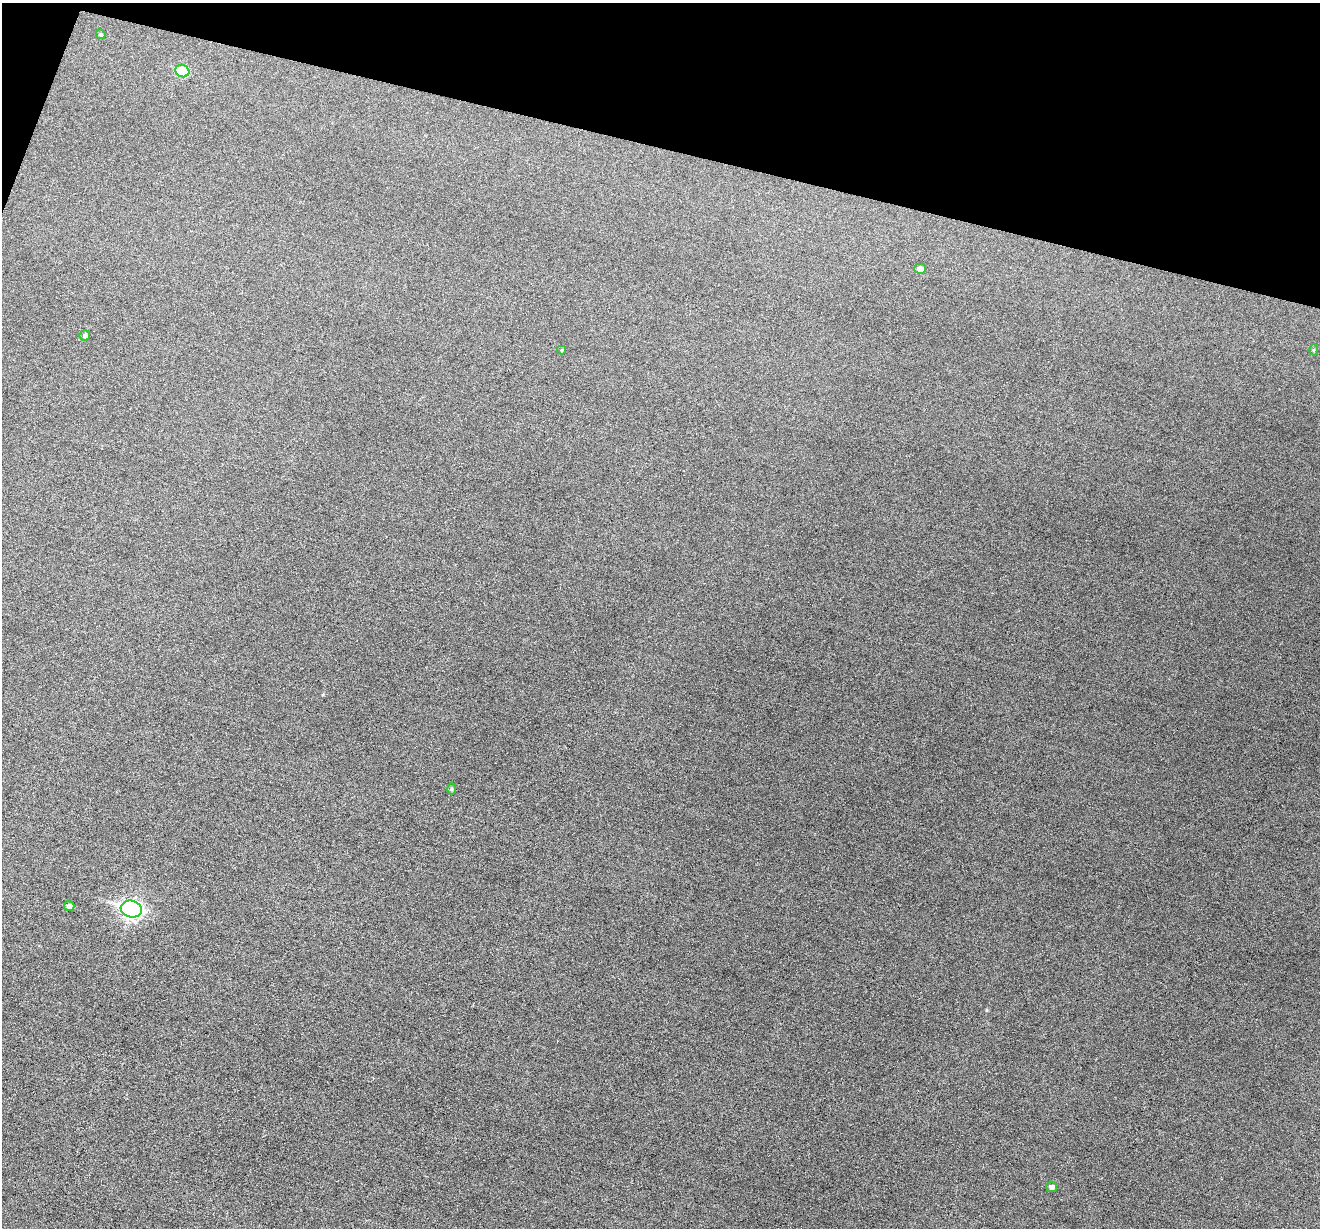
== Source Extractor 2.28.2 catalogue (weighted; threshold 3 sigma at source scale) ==
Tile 2 of 4 x 4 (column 2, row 1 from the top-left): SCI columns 1319-2636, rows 3810-5035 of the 5274 x 5294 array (HDU 1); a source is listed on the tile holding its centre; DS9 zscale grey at full resolution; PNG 1322 x 1230 px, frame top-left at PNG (2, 3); each listed source drawn as its Kron ellipse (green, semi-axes under 4 px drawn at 4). Shown black and unused: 12% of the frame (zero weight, under 3 of 6 exposures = <1% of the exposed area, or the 3 px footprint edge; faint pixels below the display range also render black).
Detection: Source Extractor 2.28.2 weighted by HDU 2 'WHT'; one run over the whole footprint, this tile lists its part. Background 0.0399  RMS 0.0054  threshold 0.0222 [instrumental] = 3 sigma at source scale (4.09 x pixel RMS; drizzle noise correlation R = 1.36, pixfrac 0.8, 0.05/0.05 arcsec/px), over >= 5 px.
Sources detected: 10; all 10 listed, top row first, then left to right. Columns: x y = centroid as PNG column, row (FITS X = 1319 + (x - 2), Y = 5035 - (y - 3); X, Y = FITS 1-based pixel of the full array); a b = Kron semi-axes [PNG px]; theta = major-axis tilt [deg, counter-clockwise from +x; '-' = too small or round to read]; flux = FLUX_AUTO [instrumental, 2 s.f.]
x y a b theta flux
101 34 5 4 - 0.68
182 71 7 6 - 14
920 269 6 5 - 2.6
85 335 5 5 - 1.1
562 350 4 4 - 0.55
1313 350 5 3 - 0.58
451 789 5 3 - 0.56
69 906 5 5 - 1.6
131 909 11 8 -14 150
1052 1187 5 5 - 2
Unlisted compact peaks at least as high as the median listed source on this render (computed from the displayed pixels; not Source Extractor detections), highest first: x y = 986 1010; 323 695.